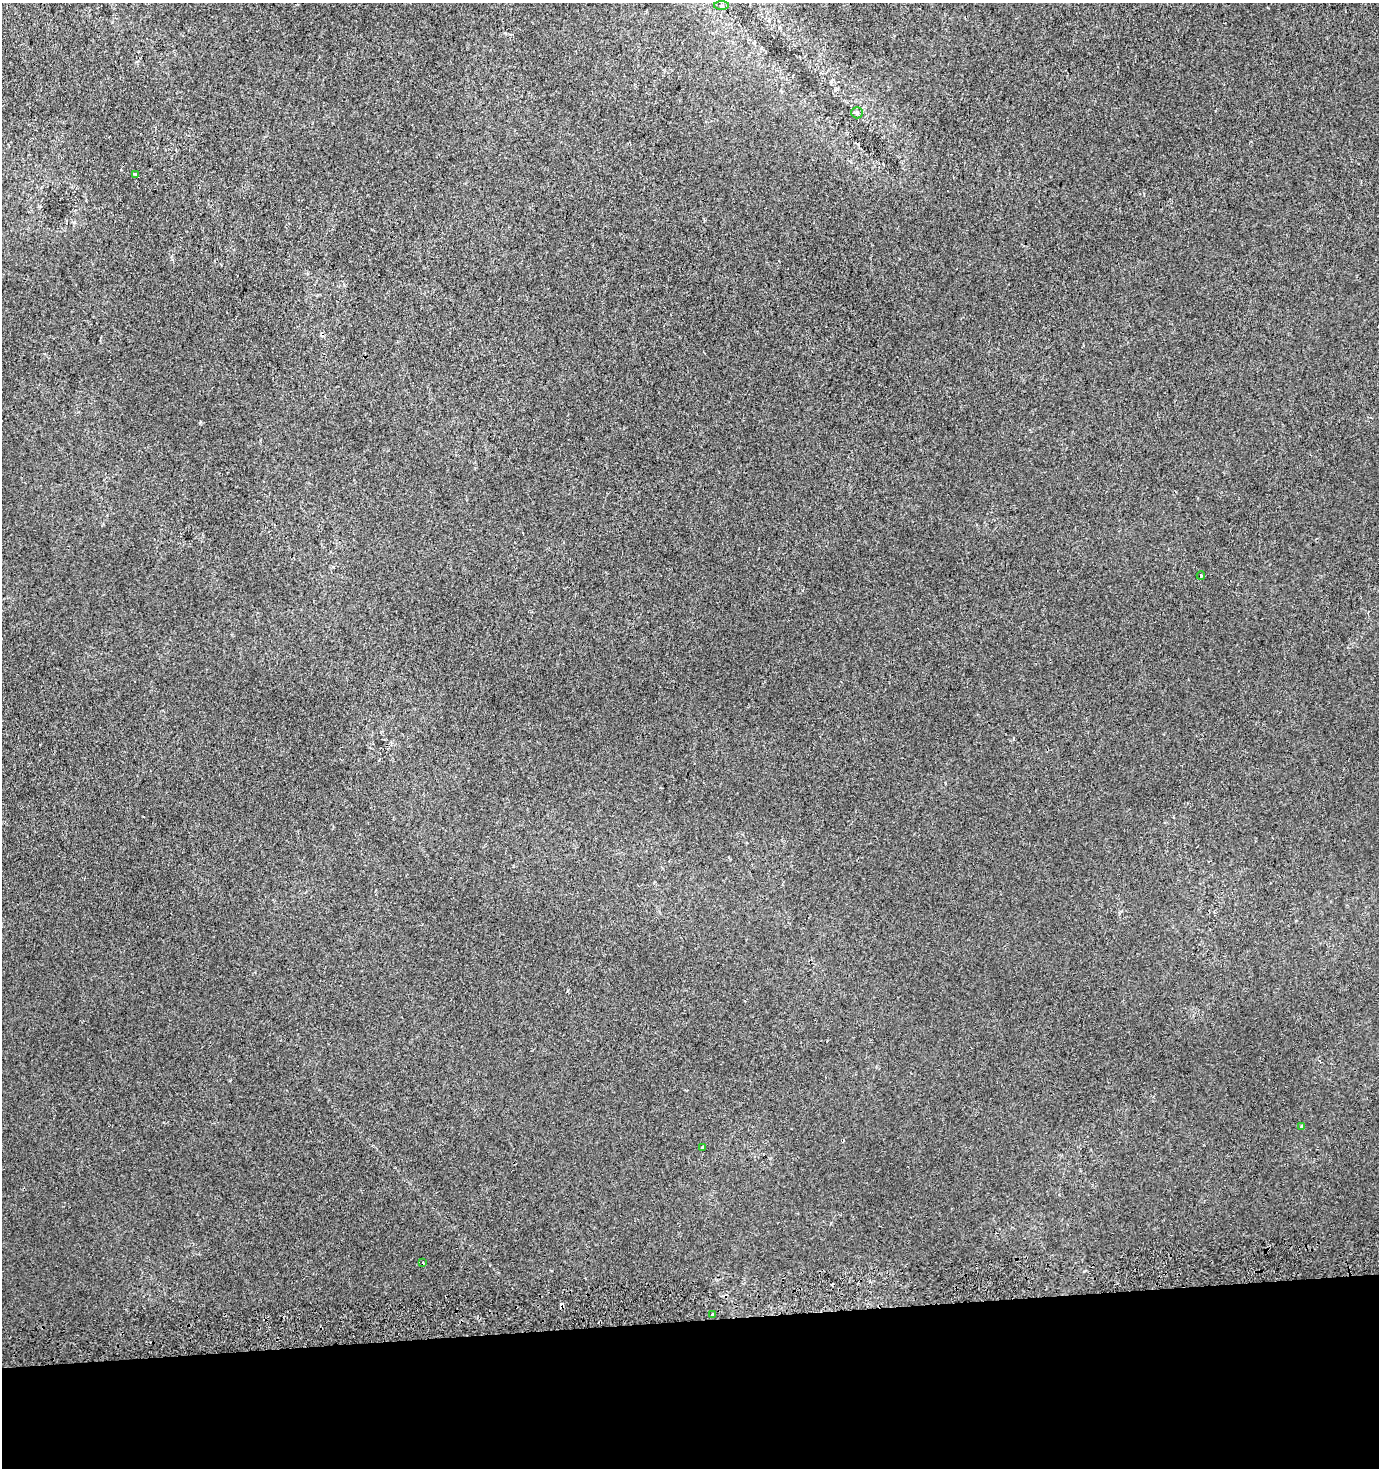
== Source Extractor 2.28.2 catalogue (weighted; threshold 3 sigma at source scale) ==
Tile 8 of 3 x 3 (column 2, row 3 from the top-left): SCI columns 1378-2754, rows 41-1506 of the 4131 x 4478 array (HDU 1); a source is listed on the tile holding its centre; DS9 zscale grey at full resolution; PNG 1381 x 1470 px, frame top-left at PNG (2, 3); each listed source drawn as its Kron ellipse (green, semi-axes under 4 px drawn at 4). Shown black and unused: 10% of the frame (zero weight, under 2 of 3 exposures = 2% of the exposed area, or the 3 px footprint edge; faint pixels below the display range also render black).
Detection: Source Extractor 2.28.2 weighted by HDU 2 'WHT'; one run over the whole footprint, this tile lists its part. Background 5.94e-04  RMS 0.0053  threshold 0.0239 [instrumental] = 3 sigma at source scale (4.5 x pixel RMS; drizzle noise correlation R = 1.50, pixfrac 1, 0.0396/0.0396 arcsec/px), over >= 5 px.
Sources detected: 12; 4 cosmic-ray / hot-pixel residue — neither listed nor drawn; the other 8 listed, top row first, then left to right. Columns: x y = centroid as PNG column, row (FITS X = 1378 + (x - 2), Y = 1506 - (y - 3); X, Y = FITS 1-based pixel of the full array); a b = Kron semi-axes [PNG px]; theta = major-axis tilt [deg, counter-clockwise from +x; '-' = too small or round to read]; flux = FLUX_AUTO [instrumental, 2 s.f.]
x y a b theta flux
722 5 7 4 0 0.81
857 113 6 5 - 1.1
135 175 3 3 - 3
1201 576 4 3 - 0.62
1302 1126 4 4 - 0.98
703 1147 3 3 - 3
423 1263 3 2 - 0.71
713 1314 3 3 - 1.3